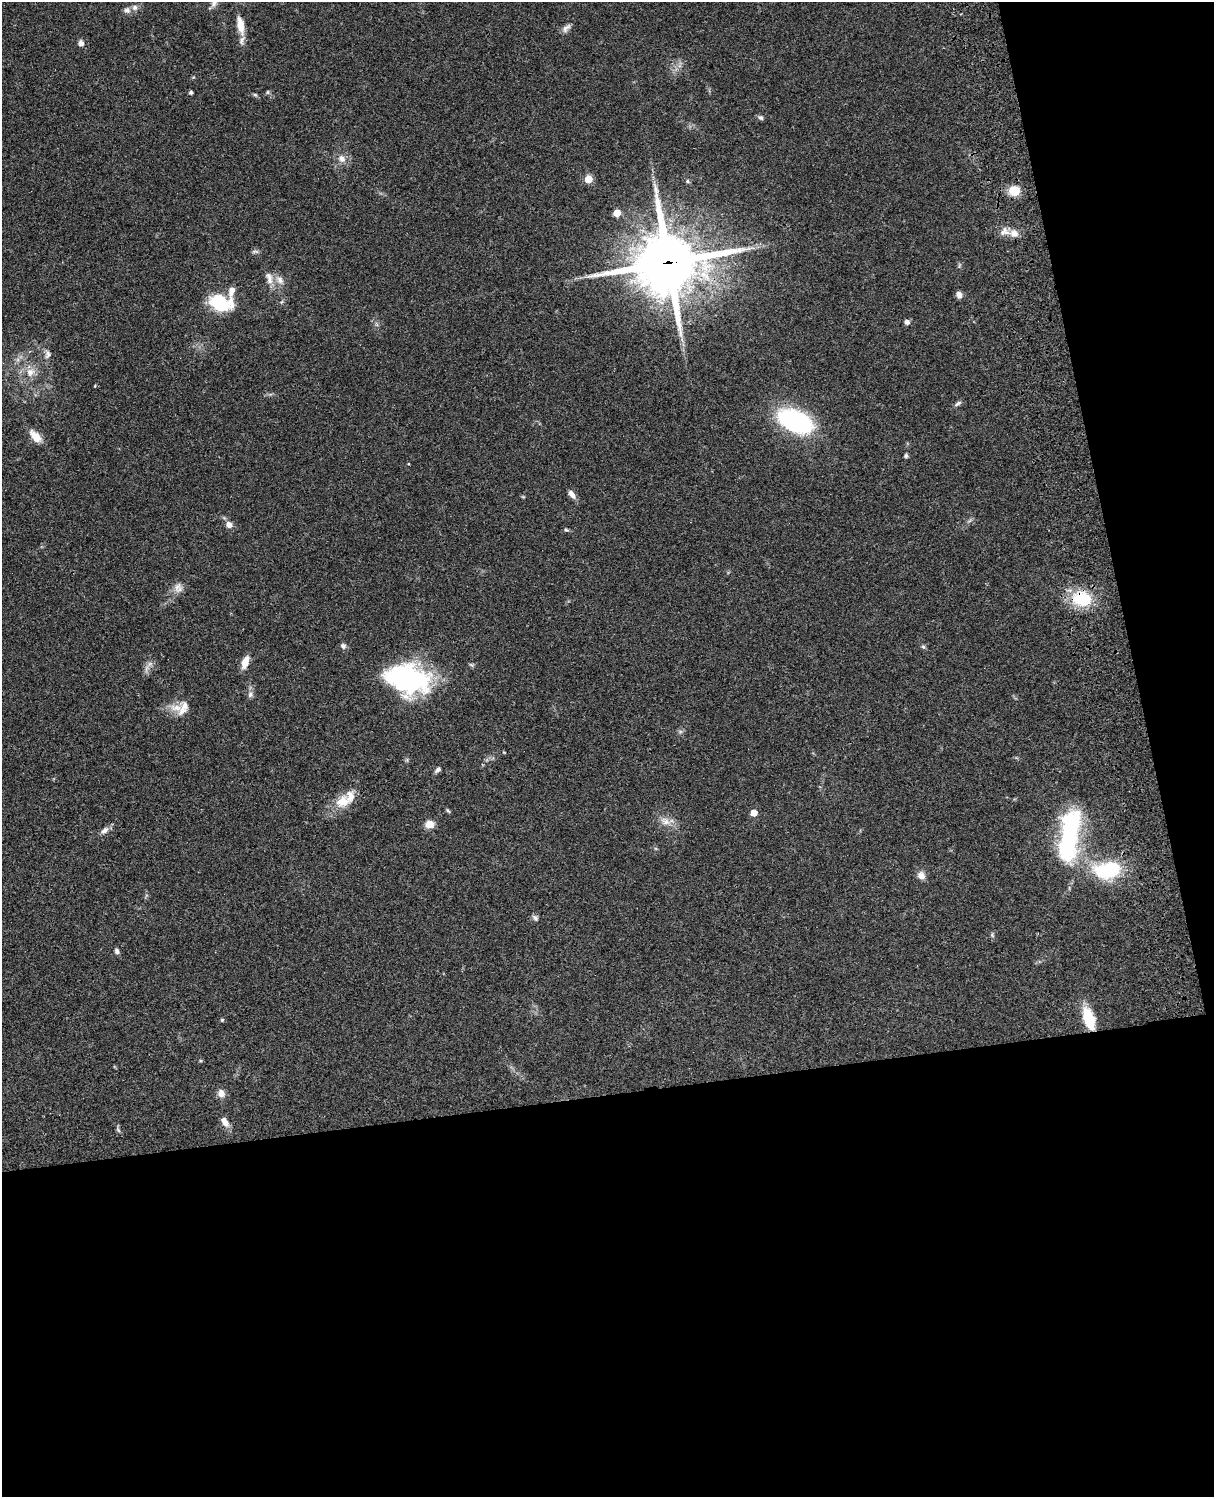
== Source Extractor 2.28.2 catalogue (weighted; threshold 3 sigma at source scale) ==
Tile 12 of 4 x 3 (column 4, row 3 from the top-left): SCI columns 3758-4969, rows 278-1772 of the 5088 x 4927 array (HDU 1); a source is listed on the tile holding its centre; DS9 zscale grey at full resolution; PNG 1216 x 1499 px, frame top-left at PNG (2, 2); no overlay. Shown black and unused: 33% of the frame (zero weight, under 3 of 4 exposures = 6% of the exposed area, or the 3 px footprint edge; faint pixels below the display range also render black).
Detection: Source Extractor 2.28.2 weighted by HDU 2 'WHT'; one run over the whole footprint, this tile lists its part. Background 0.107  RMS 0.0065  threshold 0.0293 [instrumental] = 3 sigma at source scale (4.5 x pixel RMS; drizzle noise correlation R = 1.50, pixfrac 1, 0.05/0.05 arcsec/px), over >= 5 px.
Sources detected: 64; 6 inside a brighter listed object's ellipse — not listed separately; the other 58 listed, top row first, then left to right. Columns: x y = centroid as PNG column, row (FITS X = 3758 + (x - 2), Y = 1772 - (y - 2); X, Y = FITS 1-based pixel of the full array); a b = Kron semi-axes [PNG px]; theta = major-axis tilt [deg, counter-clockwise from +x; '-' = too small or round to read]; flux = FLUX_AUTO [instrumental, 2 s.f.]
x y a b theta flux
214 3 13 7 60 3.2
127 10 9 8 - 2.6
240 25 22 8 -79 9.1
566 28 14 7 47 2.9
81 43 8 7 - 2.3
191 92 4 3 - 1.4
268 92 6 4 89 0.8
255 95 6 4 -28 0.99
761 117 7 6 - 1.6
342 159 11 9 -51 4.5
588 179 5 5 - 17
687 181 6 4 -16 1.1
1014 190 11 9 -6 13
617 213 5 5 - 13
1005 232 14 10 -7 5.3
255 251 11 4 0 1.3
668 263 23 21 11 4300
269 278 19 9 -76 5.6
280 280 13 9 -47 4.5
959 295 7 6 - 3.2
220 303 27 16 -14 32
907 322 5 5 - 2.8
48 354 12 8 87 3.1
30 372 13 11 45 7.2
958 403 11 5 30 1.7
795 421 26 14 -25 130
35 436 18 9 -46 7.9
906 456 5 5 - 1.3
572 494 11 6 -52 3.9
229 525 8 7 - 3.7
566 530 6 4 -7 0.97
178 588 13 12 - 4.7
1081 599 22 17 -9 30
343 646 7 6 - 2
923 647 6 5 - 1.1
245 662 14 7 70 7.2
150 664 8 6 44 2.5
407 679 48 30 -14 96
250 694 9 7 82 2.5
177 707 22 10 -2 7.9
438 770 8 5 44 2
343 801 21 16 21 12
448 811 7 4 -53 0.9
754 813 5 5 - 9.2
665 821 16 10 -30 6.2
430 824 9 7 -2 7.1
104 830 14 6 42 3.2
1070 835 64 21 81 88
1107 870 30 18 7 46
921 876 10 8 -51 4.2
535 918 9 6 -46 1.8
992 935 7 4 -75 1
117 951 7 5 -66 1.8
1089 1018 21 10 -73 24
222 1020 5 4 - 0.78
221 1093 9 8 - 4.7
225 1122 13 7 -56 5.1
118 1130 7 4 -46 1.1
Overlapping masked pixels (flux is a lower limit): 3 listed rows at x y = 668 263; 1081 599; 1089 1018
Isophote crosses this tile's border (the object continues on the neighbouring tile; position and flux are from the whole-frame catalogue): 1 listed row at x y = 214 3